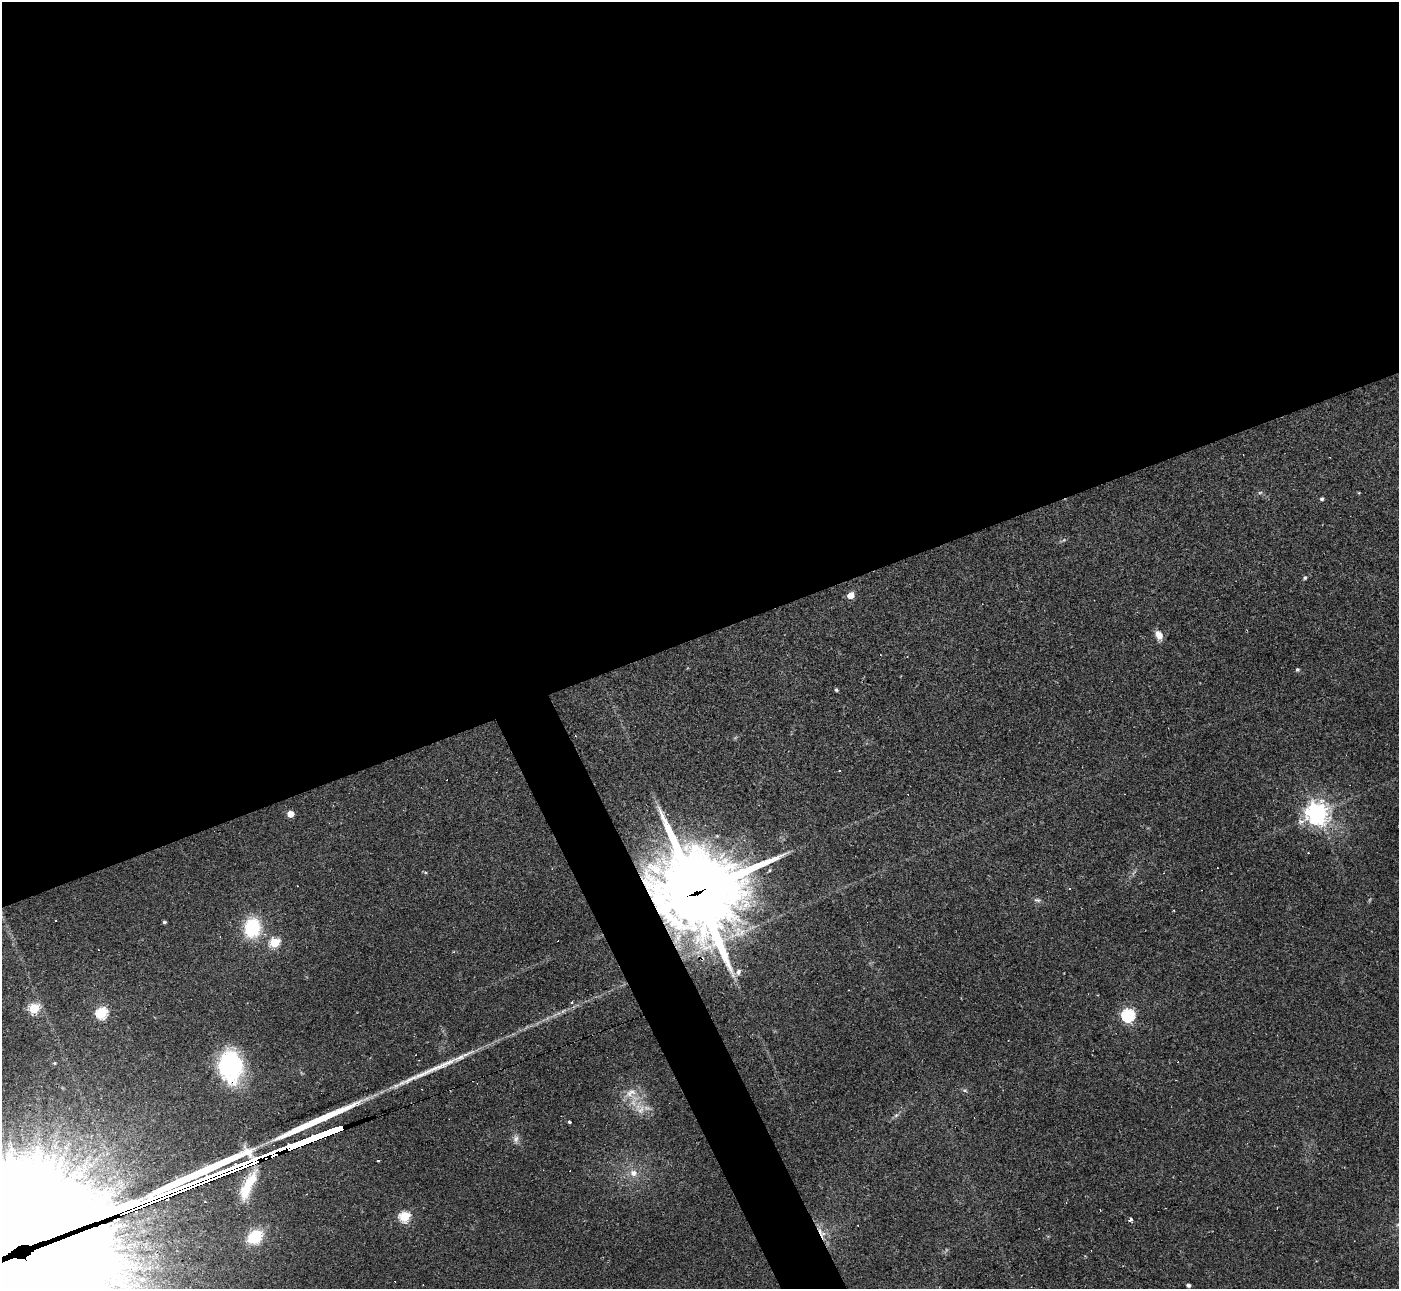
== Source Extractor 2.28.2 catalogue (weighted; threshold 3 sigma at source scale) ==
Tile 2 of 4 x 4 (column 2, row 1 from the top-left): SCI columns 1398-2794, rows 4009-5295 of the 5588 x 5575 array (HDU 1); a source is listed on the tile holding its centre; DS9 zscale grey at full resolution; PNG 1401 x 1291 px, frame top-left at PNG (2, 2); no overlay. Shown black and unused: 52% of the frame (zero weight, under 2 of 3 exposures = <1% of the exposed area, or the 3 px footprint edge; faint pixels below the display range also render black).
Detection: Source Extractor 2.28.2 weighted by HDU 2 'WHT'; one run over the whole footprint, this tile lists its part. Background 0.0708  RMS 0.0057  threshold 0.0254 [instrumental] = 3 sigma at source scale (4.5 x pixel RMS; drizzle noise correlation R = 1.50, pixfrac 1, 0.05/0.05 arcsec/px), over >= 5 px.
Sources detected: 56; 12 cosmic-ray / hot-pixel residue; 4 long thin detections or spike segments (spike, bleed or trail) — not listed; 1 inside a brighter listed object's ellipse — not listed separately; the other 39 listed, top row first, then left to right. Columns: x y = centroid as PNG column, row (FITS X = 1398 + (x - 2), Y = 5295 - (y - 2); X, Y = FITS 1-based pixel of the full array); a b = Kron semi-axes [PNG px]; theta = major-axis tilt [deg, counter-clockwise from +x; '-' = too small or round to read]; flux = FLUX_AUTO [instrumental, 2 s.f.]
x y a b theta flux
1260 493 6 4 2 0.87
1322 499 4 4 - 1.2
1305 578 5 4 - 0.94
850 595 5 5 - 9.6
1159 635 12 8 -68 4.3
1297 669 4 4 - 1
836 690 3 3 - 0.97
839 771 2 2 - 0.56
1317 813 8 7 - 490
290 814 5 4 - 9.8
1308 853 3 2 - 0.45
1069 888 3 3 - 0.55
697 893 33 31 3 5500
1037 900 10 5 -14 1.5
55 920 2 2 - 0.44
164 922 4 3 - 0.94
252 928 15 13 78 37
274 942 5 5 - 38
738 972 10 6 67 2.2
572 1002 4 3 - 0.86
34 1008 5 5 - 43
102 1013 6 5 - 58
1128 1015 6 6 - 100
54 1063 4 3 - 0.63
230 1066 37 26 -85 58
965 1090 7 4 -9 0.95
631 1093 20 18 -25 11
641 1110 14 12 49 6.8
896 1115 7 4 19 1.1
569 1122 3 3 - 2.2
516 1139 12 7 89 2.7
633 1173 10 9 - 4.5
248 1186 40 11 64 19
405 1216 5 5 - 50
1130 1220 4 3 - 7.9
821 1233 19 7 -57 6.2
255 1237 13 11 34 23
21 1245 159 58 19 70000
1188 1285 4 4 - 1.7
Overlapping masked pixels (flux is a lower limit): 5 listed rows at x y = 697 893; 230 1066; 248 1186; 821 1233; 21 1245
Isophote crosses this tile's border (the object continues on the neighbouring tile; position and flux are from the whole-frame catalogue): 1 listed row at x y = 21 1245